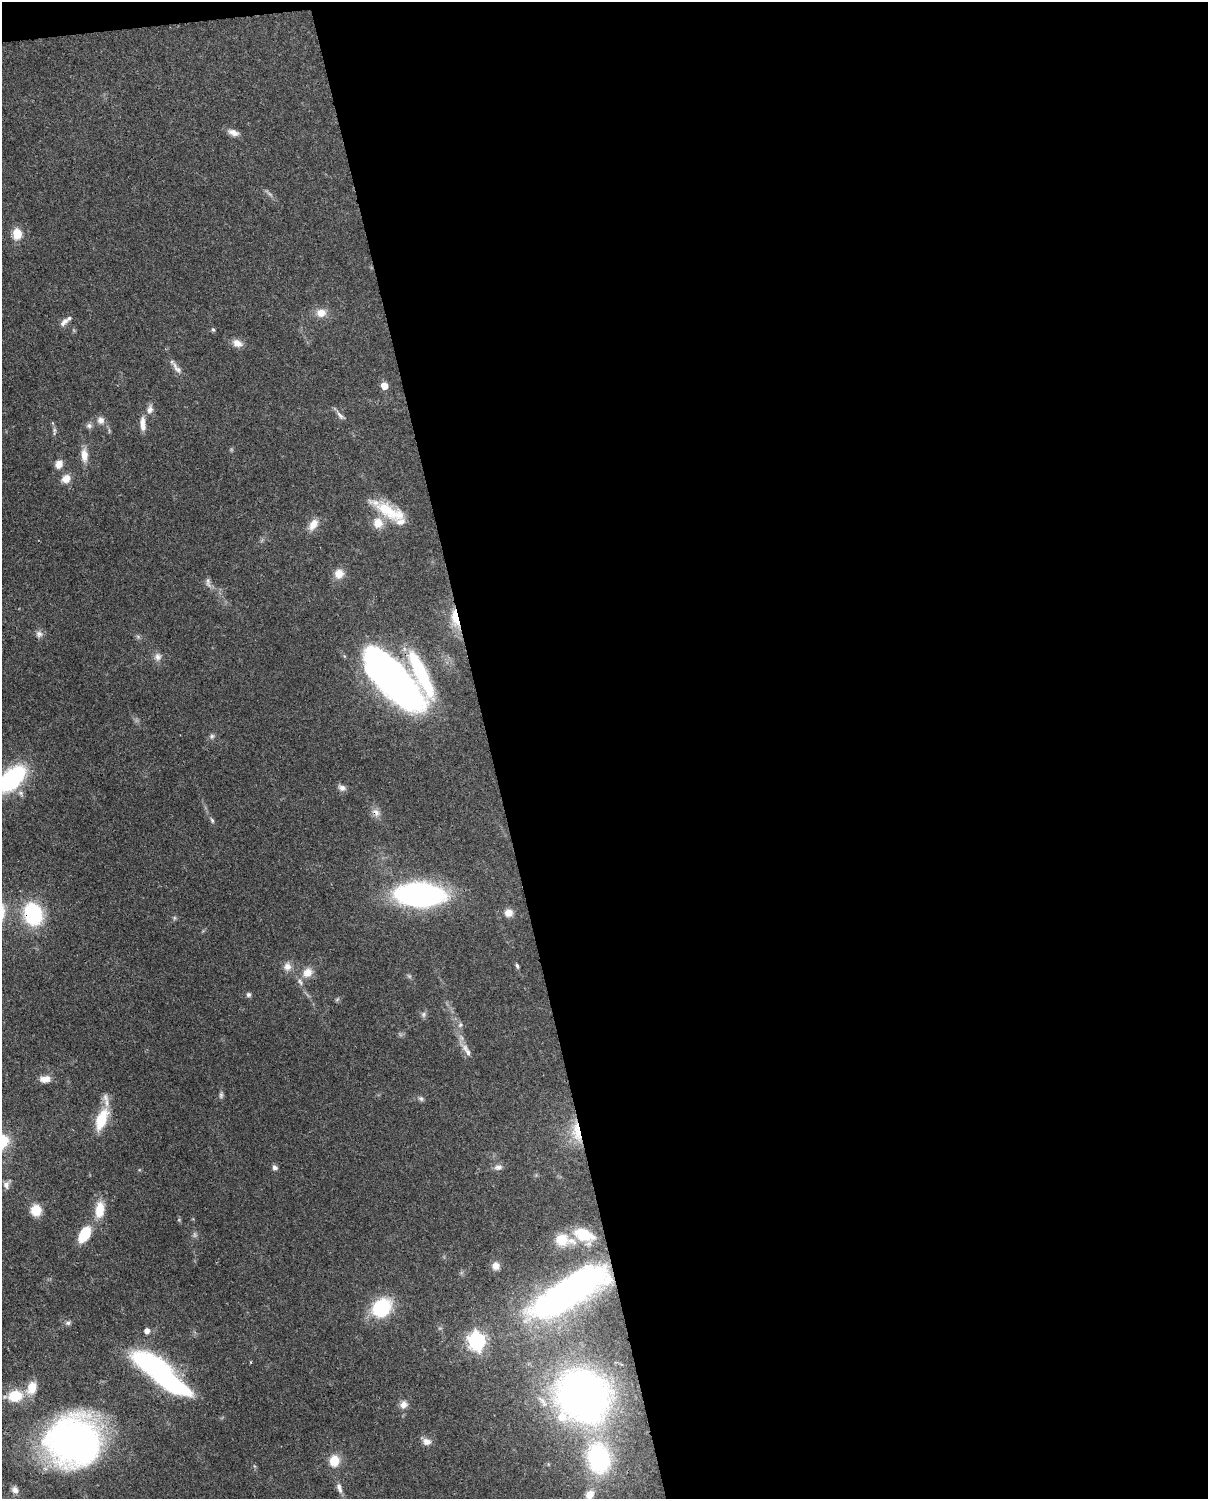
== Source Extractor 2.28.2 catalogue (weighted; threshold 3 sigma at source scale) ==
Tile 4 of 4 x 3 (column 4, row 1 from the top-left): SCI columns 3706-4911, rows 3147-4643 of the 5000 x 4909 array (HDU 1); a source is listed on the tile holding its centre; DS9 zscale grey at full resolution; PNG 1210 x 1501 px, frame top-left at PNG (2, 2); no overlay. Shown black and unused: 60% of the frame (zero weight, under 3 of 4 exposures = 7% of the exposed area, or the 3 px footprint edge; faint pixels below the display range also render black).
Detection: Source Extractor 2.28.2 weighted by HDU 2 'WHT'; one run over the whole footprint, this tile lists its part. Background 0.0858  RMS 0.0039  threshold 0.0177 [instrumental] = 3 sigma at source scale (4.5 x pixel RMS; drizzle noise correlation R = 1.50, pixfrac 1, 0.05/0.05 arcsec/px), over >= 5 px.
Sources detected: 82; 1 too faint to see at this stretch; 2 inside a brighter object's white glare — not listed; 5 inside a brighter listed object's ellipse — not listed separately; the other 74 listed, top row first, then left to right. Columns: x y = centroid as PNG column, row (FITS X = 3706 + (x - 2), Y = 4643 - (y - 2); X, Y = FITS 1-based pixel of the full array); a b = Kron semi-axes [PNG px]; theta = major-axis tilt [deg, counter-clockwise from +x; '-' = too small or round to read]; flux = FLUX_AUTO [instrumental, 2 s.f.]
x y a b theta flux
233 132 15 7 -21 2.4
17 233 6 5 - 22
321 313 13 11 2 3.9
64 322 14 7 44 2.1
213 330 6 4 -62 0.58
237 343 12 9 -21 3
177 368 19 7 -53 2.3
384 386 5 5 - 6
150 409 12 8 72 2.2
340 415 13 5 -48 1.5
101 420 10 9 - 2.3
143 424 18 6 -87 3.2
89 426 8 7 - 1.3
54 431 13 4 87 0.96
84 455 17 8 -87 4.1
59 464 9 8 - 3.2
66 479 11 10 - 3.3
390 511 43 14 -28 14
378 523 14 13 - 5
313 524 16 10 58 4
339 574 12 11 - 4
208 582 15 6 -83 1.5
455 618 25 9 -79 7.7
39 634 10 9 - 1.7
158 657 11 9 -70 2
421 673 63 13 -65 29
393 679 58 23 -48 240
212 736 7 5 46 0.84
12 779 25 14 45 54
342 788 11 7 -25 1.6
376 812 13 9 -42 2.3
212 820 7 4 -63 0.69
420 895 34 16 -3 130
509 913 10 9 - 3.1
33 914 18 13 -73 37
174 918 6 4 72 0.55
287 966 12 10 89 2.7
517 966 7 4 -74 0.78
307 972 14 12 46 4.2
249 995 6 6 - 0.87
423 1014 8 6 89 0.99
460 1025 8 5 62 0.91
466 1050 21 7 -55 3
45 1079 13 8 5 3.1
221 1095 9 5 81 0.88
421 1099 8 6 -42 0.86
102 1119 28 12 69 12
577 1132 29 11 -79 8.4
275 1167 6 6 - 1.2
498 1167 12 7 14 1.7
6 1185 12 8 66 2
36 1210 12 11 - 6.1
100 1210 21 11 83 7.5
84 1234 16 9 61 12
583 1234 18 10 -18 14
562 1240 16 15 - 7.6
496 1266 9 9 - 2.6
568 1293 79 24 33 140
382 1307 16 13 44 29
68 1323 8 6 19 0.95
147 1331 5 5 - 2.4
477 1341 8 7 - 140
151 1364 30 13 -27 70
32 1388 15 11 74 6
15 1396 16 13 7 9.7
583 1396 38 30 -27 230
403 1404 10 8 76 2.4
74 1441 44 40 -13 180
427 1441 11 9 -16 2.3
599 1458 23 17 -79 56
334 1461 13 10 79 6.3
339 1488 15 6 -71 2
15 1490 10 8 -53 1.9
589 1495 14 11 60 3.7
Overlapping masked pixels (flux is a lower limit): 6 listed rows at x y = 455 618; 393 679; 376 812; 33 914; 577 1132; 568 1293
Isophote crosses this tile's border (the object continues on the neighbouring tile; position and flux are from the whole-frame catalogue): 2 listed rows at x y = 12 779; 589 1495